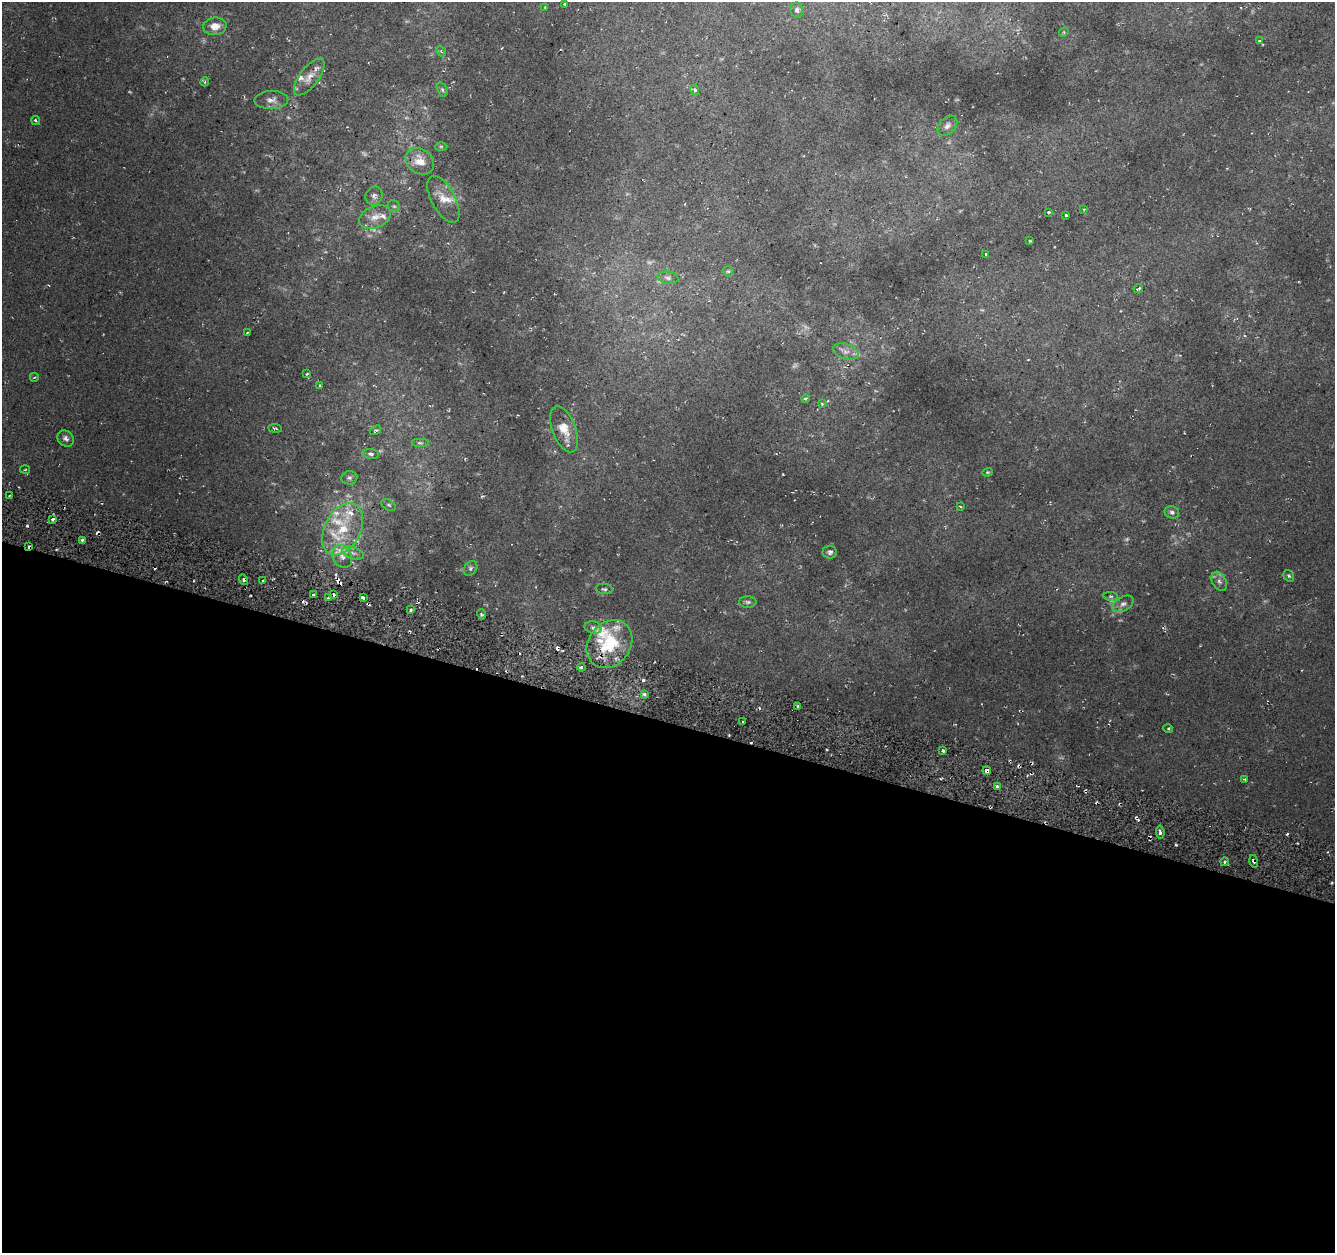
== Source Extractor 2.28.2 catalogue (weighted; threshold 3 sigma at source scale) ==
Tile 14 of 4 x 4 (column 2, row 4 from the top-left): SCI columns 1339-2671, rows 281-1531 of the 5381 x 5612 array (HDU 1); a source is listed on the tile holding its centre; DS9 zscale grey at full resolution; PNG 1337 x 1255 px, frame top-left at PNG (2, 2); each listed source drawn as its Kron ellipse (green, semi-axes under 4 px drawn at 4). Shown black and unused: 42% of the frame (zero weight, under 2 of 3 exposures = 2% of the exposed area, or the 3 px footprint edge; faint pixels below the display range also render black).
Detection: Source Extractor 2.28.2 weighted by HDU 2 'WHT'; one run over the whole footprint, this tile lists its part. Background 0.0367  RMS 0.011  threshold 0.0474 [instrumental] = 3 sigma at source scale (4.5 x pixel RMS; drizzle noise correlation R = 1.50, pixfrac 1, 0.0396/0.0396 arcsec/px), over >= 5 px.
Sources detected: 118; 13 too faint to see at this stretch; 9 cosmic-ray / hot-pixel residue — neither listed nor drawn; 12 inside a brighter listed object's ellipse — not listed separately; the other 84 listed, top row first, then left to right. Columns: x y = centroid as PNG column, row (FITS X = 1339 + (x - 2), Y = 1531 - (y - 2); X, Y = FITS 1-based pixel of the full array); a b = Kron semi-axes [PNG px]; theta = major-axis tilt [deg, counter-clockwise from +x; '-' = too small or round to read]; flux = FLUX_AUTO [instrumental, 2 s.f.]
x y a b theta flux
564 4 3 2 - 0.93
545 7 2 2 - 0.87
797 10 7 6 - 2.9
215 26 12 8 6 10
1064 32 5 4 - 1.1
1259 41 3 3 - 17
441 51 5 4 - 1.4
309 77 22 9 52 12
205 82 4 3 - 1.6
442 90 7 4 -70 2.2
695 90 5 4 - 2.2
271 100 17 9 2 6.8
36 120 5 3 - 1.8
947 126 12 8 47 5.2
441 146 6 4 -1 1.6
420 161 15 12 -36 16
374 196 9 8 - 4.1
443 199 26 12 -62 16
394 206 6 5 - 2
1084 209 4 2 - 0.9
1048 212 3 3 - 7.4
1066 215 3 3 - 4.3
375 217 17 10 22 12
1030 240 3 2 - 0.86
986 254 3 2 - 1.4
728 271 5 5 - 1.5
668 278 10 6 -9 4
1138 289 5 2 - 1.4
247 332 3 2 - 0.88
846 352 13 7 -18 7
307 374 3 3 - 1.2
34 377 4 3 - 1.3
319 385 3 3 - 4.6
805 398 4 4 - 1.9
822 404 4 3 - 1.3
275 428 7 3 -5 1.7
564 429 24 12 -69 19
376 430 6 3 34 1.4
66 438 9 7 -45 4.1
420 443 9 4 0 1.9
371 454 8 4 -6 2.7
25 470 5 3 - 0.96
987 472 5 4 - 1.2
349 478 8 6 6 3
9 496 2 2 - 1.3
389 505 8 5 -27 2
960 506 4 2 - 0.97
1172 512 7 6 - 3.1
53 519 3 3 - 2.4
343 529 28 18 62 44
82 540 3 3 - 1.5
29 546 3 2 - 1.9
830 552 7 6 - 3
353 553 11 5 -18 4.4
342 556 12 9 -58 7.1
470 568 8 6 54 2.6
1289 576 6 5 - 1.9
243 580 5 4 - 2.5
262 581 3 2 - 1.1
1219 581 10 6 -60 4.2
604 589 8 5 -8 2.1
334 594 3 3 - 1.5
313 595 3 2 - 1.7
1111 596 7 4 -8 1.5
328 597 4 2 - 1.2
363 598 4 2 - 1.9
748 602 8 5 0 2.5
1123 604 11 7 30 4.6
411 610 4 3 - 1.5
481 614 5 3 - 1.4
593 628 9 6 -14 3
609 644 26 21 51 54
581 667 4 3 - 1.8
644 694 4 4 - 1.8
798 706 3 2 - 1.5
743 722 3 2 - 1.7
1168 729 5 3 - 1.1
943 751 3 2 - 2.1
987 771 4 4 - 5.5
1245 779 3 3 - 1.9
997 786 4 3 - 1.7
1160 832 7 4 -84 2.9
1254 861 6 3 -76 2.7
1224 862 4 3 - 1.4
Overlapping masked pixels (flux is a lower limit): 3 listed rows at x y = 29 546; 987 771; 1254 861
Unlisted compact peaks at least as high as the median listed source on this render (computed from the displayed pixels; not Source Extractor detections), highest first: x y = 1176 845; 1287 834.